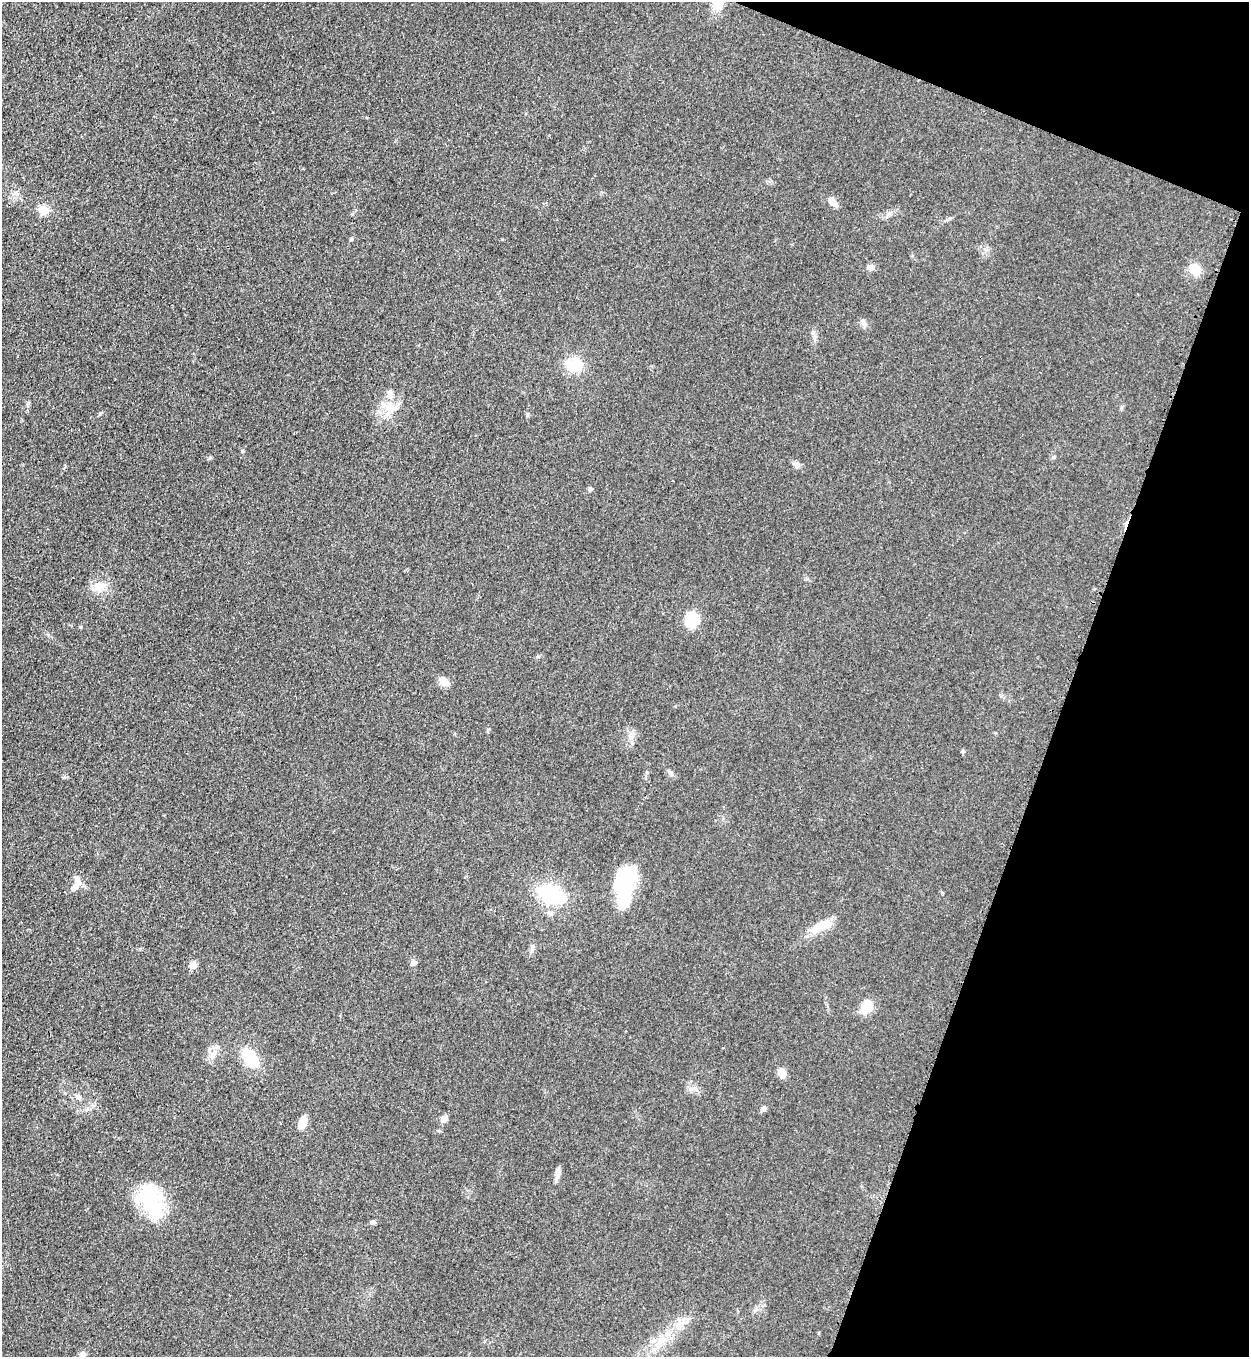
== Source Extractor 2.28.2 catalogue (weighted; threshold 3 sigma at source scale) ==
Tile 8 of 4 x 4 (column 4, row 2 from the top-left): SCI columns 4103-5349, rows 2752-4106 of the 5579 x 5500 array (HDU 1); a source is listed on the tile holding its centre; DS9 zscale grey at full resolution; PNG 1251 x 1359 px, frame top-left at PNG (2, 2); no overlay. Shown black and unused: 18% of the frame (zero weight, under 3 of 4 exposures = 7% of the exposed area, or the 3 px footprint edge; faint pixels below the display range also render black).
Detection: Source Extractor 2.28.2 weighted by HDU 2 'WHT'; one run over the whole footprint, this tile lists its part. Background 0.05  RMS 0.0071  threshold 0.0321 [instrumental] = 3 sigma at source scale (4.5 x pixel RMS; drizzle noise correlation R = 1.50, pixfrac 1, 0.05/0.05 arcsec/px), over >= 5 px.
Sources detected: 42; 3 inside a brighter object's white glare — not listed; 1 inside a brighter listed object's ellipse — not listed separately; the other 38 listed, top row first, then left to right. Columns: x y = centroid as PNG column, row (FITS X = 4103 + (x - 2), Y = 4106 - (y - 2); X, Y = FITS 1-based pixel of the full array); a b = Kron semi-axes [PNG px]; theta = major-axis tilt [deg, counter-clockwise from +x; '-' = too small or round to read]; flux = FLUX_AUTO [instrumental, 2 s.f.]
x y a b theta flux
717 2 17 12 -60 10
832 201 12 7 -47 6.4
43 210 5 5 - 33
351 239 5 4 - 0.81
870 267 8 7 - 3.5
1195 270 12 11 - 11
863 321 10 6 -73 2.5
576 365 15 12 -86 17
28 405 9 3 78 1.4
390 407 17 10 -90 10
797 465 8 7 - 2.3
590 489 5 4 - 1.8
99 587 18 10 12 8.2
692 620 12 11 - 23
80 627 4 4 - 0.71
443 682 13 9 -42 5.6
670 773 10 5 -48 2.3
77 880 16 7 -71 5.1
626 882 46 20 85 42
551 894 18 11 -19 74
550 913 8 6 -17 2.1
820 927 31 11 25 13
532 947 7 4 72 1.5
413 963 8 6 68 2.3
193 965 9 9 - 4.2
866 1006 19 13 57 11
213 1054 14 6 45 4.6
250 1058 17 10 -51 28
782 1073 8 6 -71 8.6
78 1097 9 6 -17 2.6
763 1109 7 6 - 2.4
444 1119 9 7 48 3.5
303 1122 14 8 73 7.4
557 1174 16 5 77 4
151 1199 39 23 -72 46
373 1222 7 5 16 1.7
756 1309 6 5 - 1.7
82 1354 5 5 - 5.2
Overlapping masked pixels (flux is a lower limit): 1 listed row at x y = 717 2
Isophote crosses this tile's border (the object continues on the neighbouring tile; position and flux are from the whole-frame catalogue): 2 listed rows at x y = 717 2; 82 1354
Unlisted compact peaks at least as high as the median listed source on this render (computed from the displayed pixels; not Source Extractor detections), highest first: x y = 242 451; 210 458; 527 415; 813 332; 100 414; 963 751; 1054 457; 538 656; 488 729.